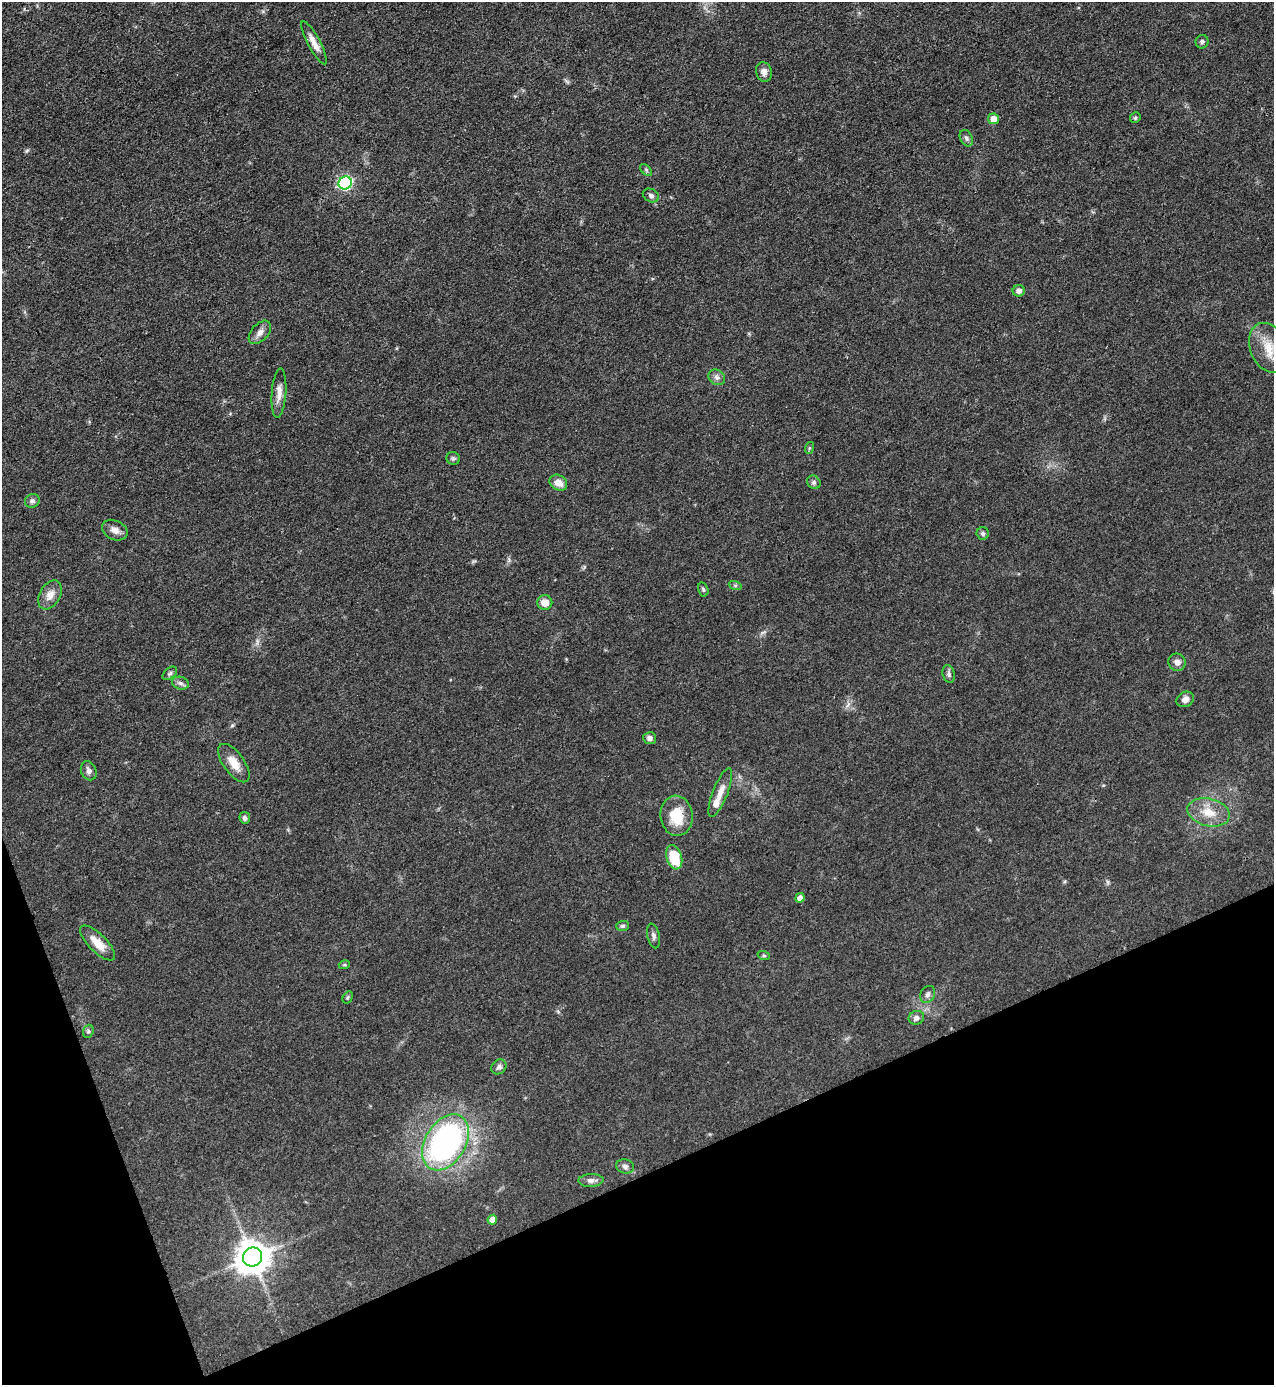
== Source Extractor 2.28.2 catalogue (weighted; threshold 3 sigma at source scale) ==
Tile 14 of 4 x 4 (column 2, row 4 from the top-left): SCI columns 1423-2694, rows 1-1383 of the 5520 x 5533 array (HDU 1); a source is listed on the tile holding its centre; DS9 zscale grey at full resolution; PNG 1276 x 1387 px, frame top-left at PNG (2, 2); each listed source drawn as its Kron ellipse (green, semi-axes under 4 px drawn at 4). Shown black and unused: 19% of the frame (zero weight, under 3 of 4 exposures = <1% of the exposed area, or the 3 px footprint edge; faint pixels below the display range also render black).
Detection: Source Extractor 2.28.2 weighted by HDU 2 'WHT'; one run over the whole footprint, this tile lists its part. Background 0.0496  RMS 0.0054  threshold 0.0244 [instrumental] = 3 sigma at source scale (4.5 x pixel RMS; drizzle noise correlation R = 1.50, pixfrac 1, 0.05/0.05 arcsec/px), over >= 5 px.
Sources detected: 55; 1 inside a brighter listed object's ellipse — not listed separately; the other 54 listed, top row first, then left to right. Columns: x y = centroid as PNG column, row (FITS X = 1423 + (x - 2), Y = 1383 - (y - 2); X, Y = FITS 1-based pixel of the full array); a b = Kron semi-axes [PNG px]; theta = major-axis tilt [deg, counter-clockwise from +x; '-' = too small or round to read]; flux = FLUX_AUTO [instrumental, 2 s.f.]
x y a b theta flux
1202 42 7 6 - 1.4
314 43 24 6 -62 5.6
764 72 10 7 -74 3.2
1135 118 5 5 - 0.97
993 119 5 5 - 5.5
966 138 9 6 -63 1.4
646 170 7 4 -46 0.93
345 183 7 6 - 95
651 195 8 6 -27 1.7
1019 291 6 5 - 2.4
260 332 14 8 48 3.4
1268 348 26 18 -68 13
717 377 9 7 -35 2
279 393 25 7 86 4.9
809 448 6 4 71 0.63
453 458 7 6 - 1.1
814 482 7 6 - 1.3
558 483 9 7 -34 4.6
32 501 7 6 - 1.9
115 530 13 9 -26 3.5
983 534 6 6 - 1.2
735 585 6 4 -18 0.83
703 589 7 5 -74 1
50 595 15 10 60 5.4
545 602 7 7 - 5.3
1177 662 9 8 - 2.8
170 673 8 5 42 1.1
949 674 9 6 -74 1.5
180 683 8 6 -16 1.7
1185 699 9 7 32 3.1
650 738 6 6 - 2.1
234 763 22 10 -54 7.5
89 771 10 7 -67 2.2
720 792 26 7 69 5.9
1209 812 21 13 -14 10
676 816 20 16 -84 15
245 818 6 5 - 1.6
674 857 12 7 -73 20
800 898 5 4 - 3.2
623 926 6 5 - 1.1
654 936 12 6 -76 1.8
98 943 23 9 -45 7.9
764 956 6 4 -18 0.69
344 965 5 3 - 0.64
928 994 9 7 59 2.1
348 997 6 4 60 0.81
916 1018 8 7 - 2
88 1031 6 5 - 1
499 1067 8 7 - 1.7
446 1142 30 20 59 140
625 1166 9 7 -16 1.9
591 1180 12 6 2 2.4
492 1220 5 4 - 5.1
252 1257 10 9 - 1100
Isophote crosses this tile's border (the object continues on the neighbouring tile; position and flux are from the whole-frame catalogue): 1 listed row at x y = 1268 348